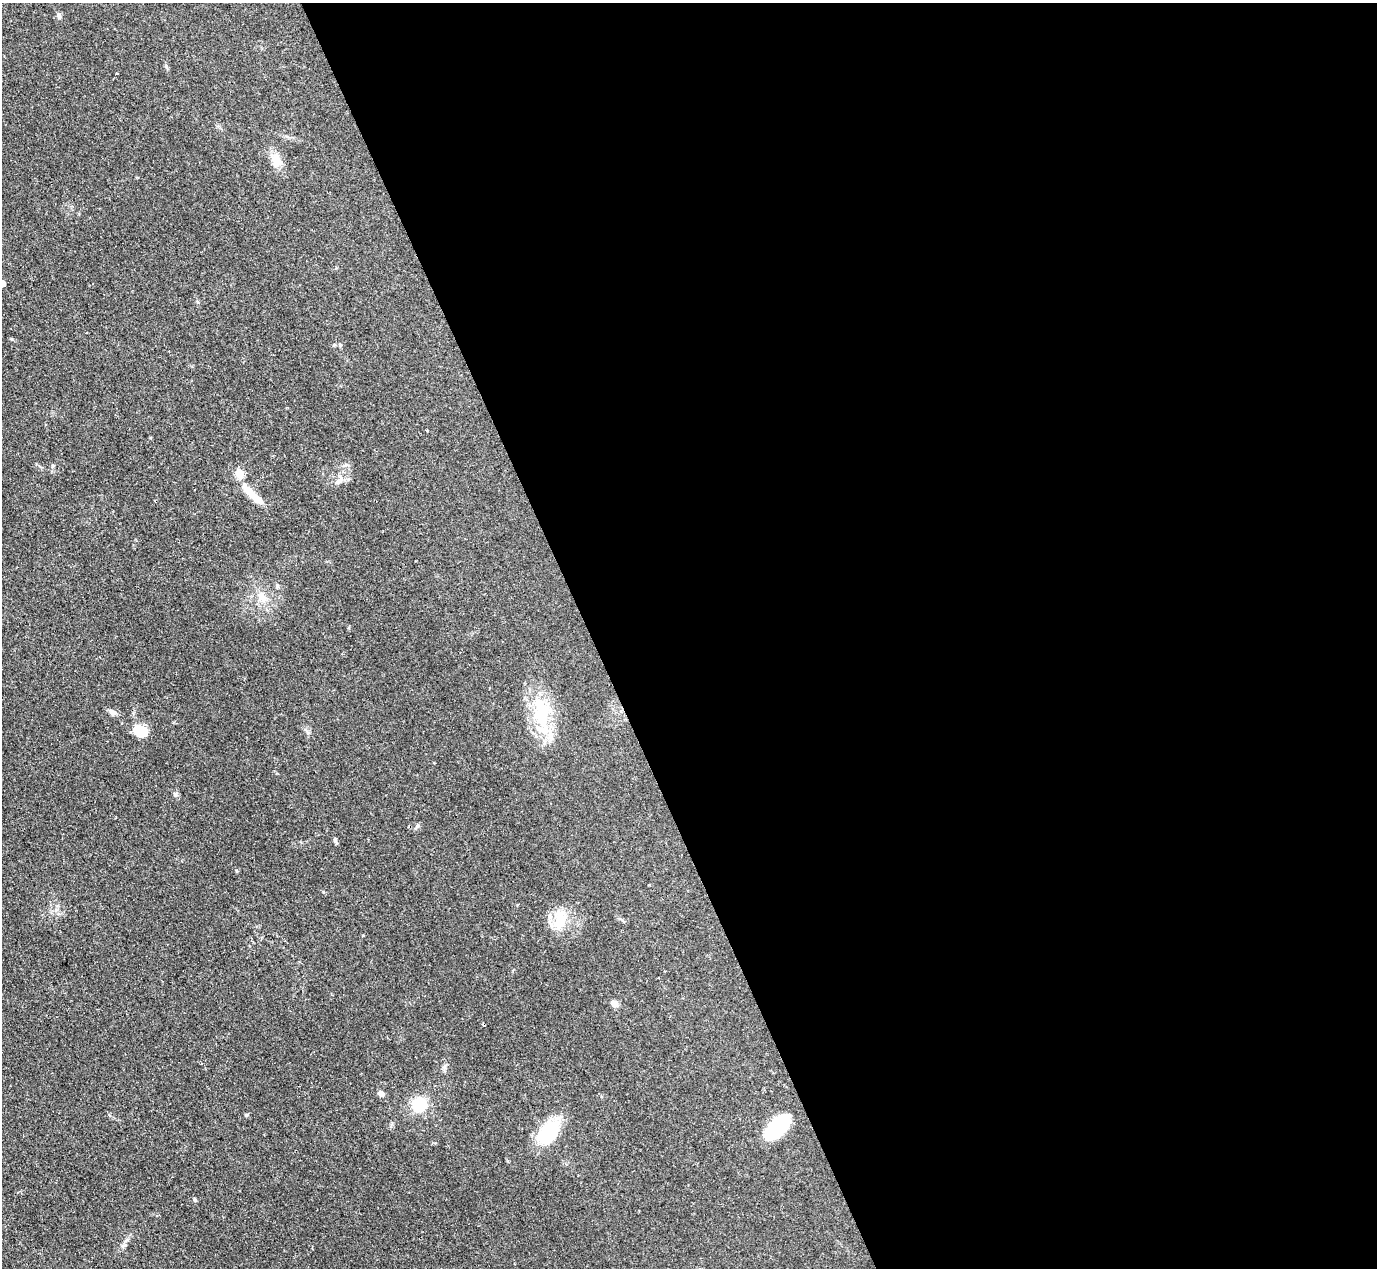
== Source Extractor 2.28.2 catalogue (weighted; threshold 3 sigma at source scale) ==
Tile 8 of 4 x 4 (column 4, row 2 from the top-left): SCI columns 4126-5500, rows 2681-3946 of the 5506 x 5493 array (HDU 1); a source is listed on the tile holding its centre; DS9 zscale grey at full resolution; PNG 1379 x 1270 px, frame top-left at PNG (2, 3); no overlay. Shown black and unused: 57% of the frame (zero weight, under 2 of 3 exposures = <1% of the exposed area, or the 3 px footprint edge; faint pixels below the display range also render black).
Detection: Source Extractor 2.28.2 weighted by HDU 2 'WHT'; one run over the whole footprint, this tile lists its part. Background 0.0744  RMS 0.0056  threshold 0.025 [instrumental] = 3 sigma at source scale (4.5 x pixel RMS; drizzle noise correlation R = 1.50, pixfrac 1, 0.05/0.05 arcsec/px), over >= 5 px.
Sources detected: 27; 1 inside a brighter object's white glare — not listed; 1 inside a brighter listed object's ellipse — not listed separately; the other 25 listed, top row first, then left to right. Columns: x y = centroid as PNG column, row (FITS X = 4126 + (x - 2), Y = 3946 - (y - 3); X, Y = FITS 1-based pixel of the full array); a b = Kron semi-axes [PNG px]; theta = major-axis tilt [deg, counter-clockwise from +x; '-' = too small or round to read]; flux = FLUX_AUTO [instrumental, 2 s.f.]
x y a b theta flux
59 16 8 5 -72 1.2
117 73 3 2 - 0.65
276 160 21 12 -56 7
2 283 5 4 - 5.7
334 345 5 4 - 0.67
427 431 3 2 - 0.92
53 465 6 4 1 0.63
239 473 5 5 - 25
339 481 17 6 51 3.3
252 494 37 8 -44 10
277 586 7 4 -62 0.89
262 597 16 9 -51 6.2
112 712 11 7 -36 2.3
541 714 37 23 85 32
141 731 14 11 -15 13
175 794 7 4 -19 0.9
335 841 11 3 -74 0.99
560 919 31 15 86 13
614 1003 7 6 - 3.7
381 1093 6 6 - 2.6
419 1104 10 10 - 25
246 1115 5 4 - 0.68
776 1127 28 15 58 31
548 1133 30 16 55 32
195 1200 6 4 -58 0.7
Isophote crosses this tile's border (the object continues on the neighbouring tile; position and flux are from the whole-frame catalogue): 1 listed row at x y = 2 283
Unlisted compact peaks at least as high as the median listed source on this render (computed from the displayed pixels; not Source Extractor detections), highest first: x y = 12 339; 418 825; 166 66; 236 870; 323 892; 125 1245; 363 935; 444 1067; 308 733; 435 1143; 150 438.